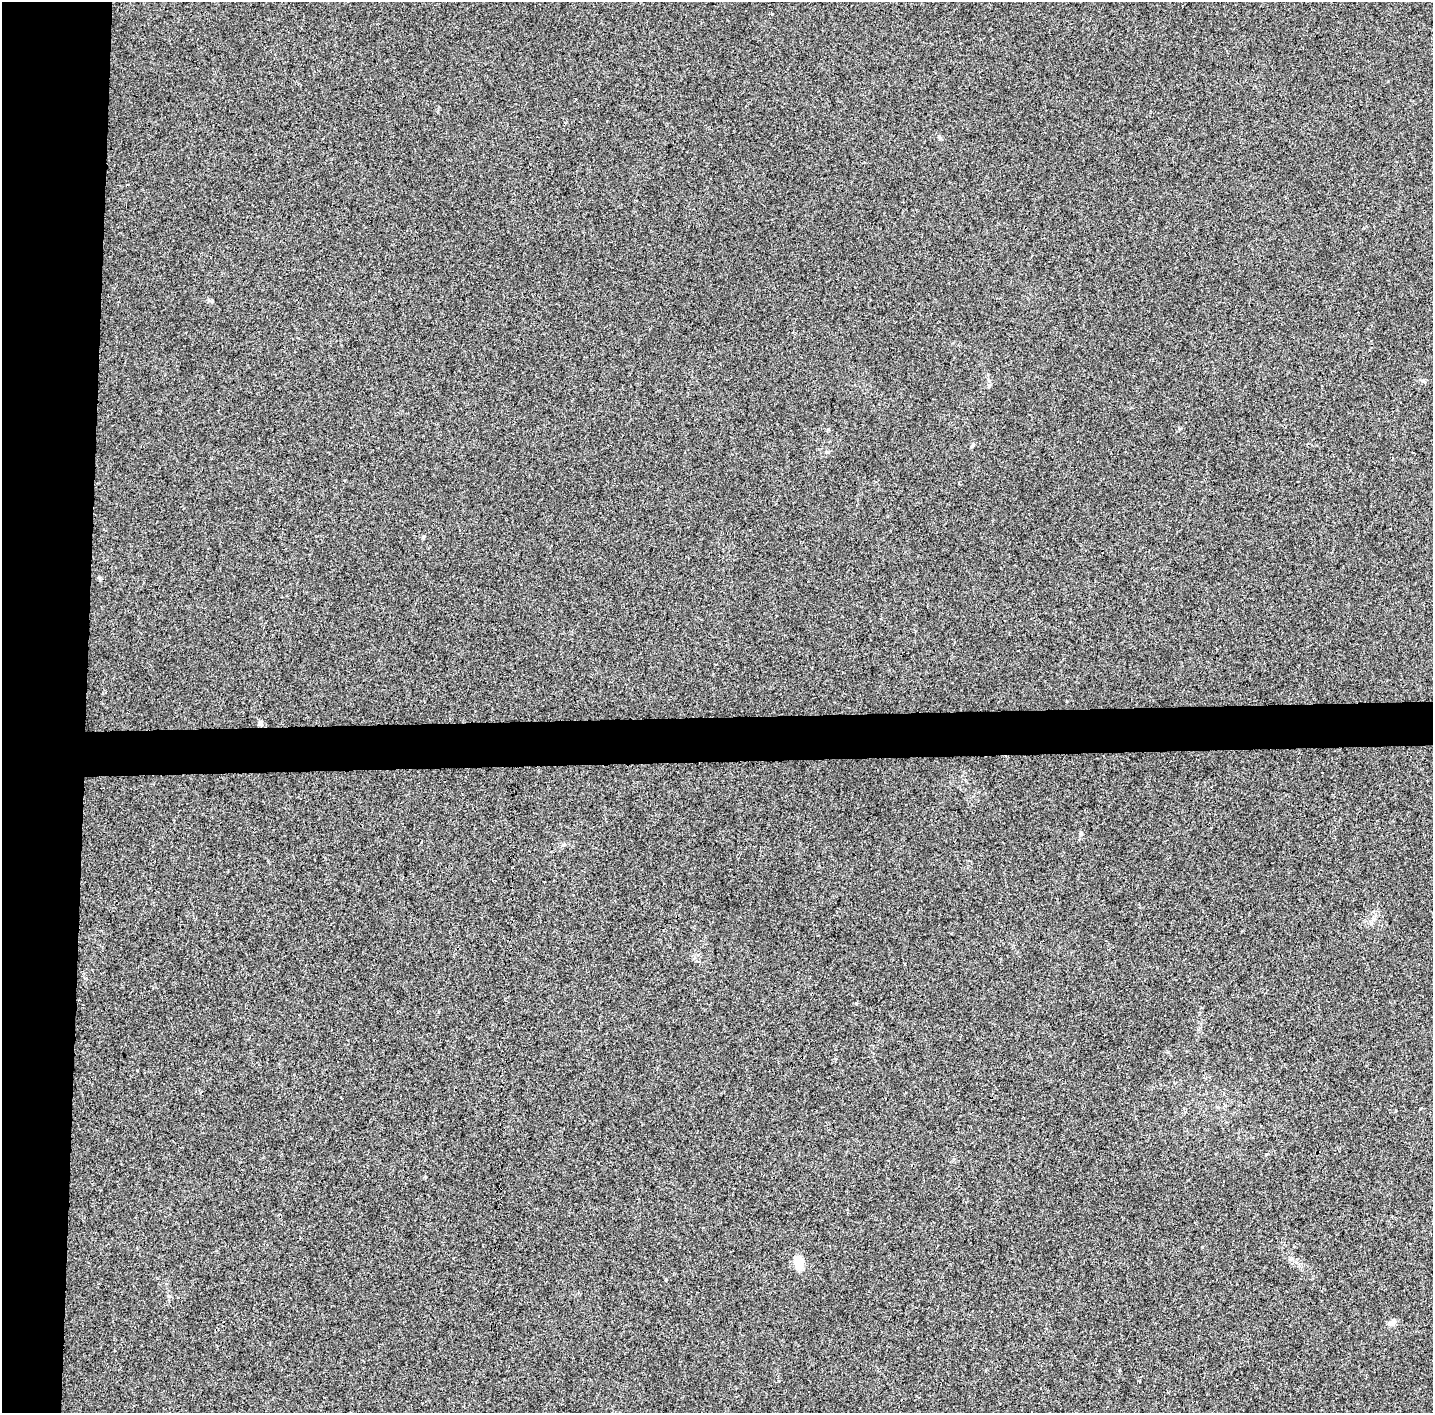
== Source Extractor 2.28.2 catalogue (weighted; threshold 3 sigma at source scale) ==
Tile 4 of 3 x 3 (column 1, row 2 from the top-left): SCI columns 9-1439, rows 1570-2980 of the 4300 x 4550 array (HDU 1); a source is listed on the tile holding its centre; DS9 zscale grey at full resolution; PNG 1435 x 1415 px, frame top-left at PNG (2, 2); no overlay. Shown black and unused: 9% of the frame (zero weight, under 3 of 4 exposures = <1% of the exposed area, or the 3 px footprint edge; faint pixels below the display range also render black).
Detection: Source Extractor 2.28.2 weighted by HDU 2 'WHT'; one run over the whole footprint, this tile lists its part. Background 0.00897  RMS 0.0037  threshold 0.0167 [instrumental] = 3 sigma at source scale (4.5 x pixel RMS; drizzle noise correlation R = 1.50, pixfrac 1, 0.0396/0.0396 arcsec/px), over >= 5 px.
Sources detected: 8; all 8 listed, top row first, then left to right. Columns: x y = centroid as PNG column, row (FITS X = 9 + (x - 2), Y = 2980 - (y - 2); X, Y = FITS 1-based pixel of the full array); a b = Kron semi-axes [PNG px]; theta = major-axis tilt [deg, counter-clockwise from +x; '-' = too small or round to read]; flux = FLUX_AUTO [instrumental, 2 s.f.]
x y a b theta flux
939 137 6 5 - 0.73
972 446 6 4 53 0.54
99 578 6 4 -45 0.49
260 723 7 6 - 1
1081 834 6 5 - 0.7
799 1263 16 11 -86 5.6
666 1279 4 3 - 0.34
1390 1323 10 8 32 1.6